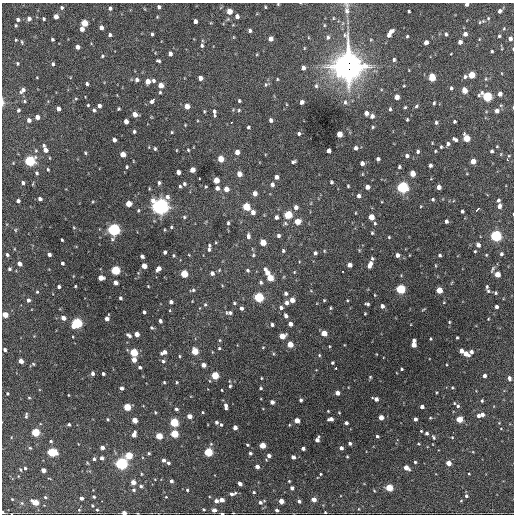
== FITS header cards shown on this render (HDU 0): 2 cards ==
NAXIS1  =                  512 / Axis length
NAXIS2  =                  512 / Axis length

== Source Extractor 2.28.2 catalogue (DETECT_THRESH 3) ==
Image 512 x 512 px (HDU 0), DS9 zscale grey, 1 PNG px = 1 image px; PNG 516 x 516 px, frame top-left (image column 1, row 512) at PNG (2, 3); no overlay
Background 1480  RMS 35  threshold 106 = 3 sigma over >= 5 px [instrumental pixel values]
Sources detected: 451; all 451 listed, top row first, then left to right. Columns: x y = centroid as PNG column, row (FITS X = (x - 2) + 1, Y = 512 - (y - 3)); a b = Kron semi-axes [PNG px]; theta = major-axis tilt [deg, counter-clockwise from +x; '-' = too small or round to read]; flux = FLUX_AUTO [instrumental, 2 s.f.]
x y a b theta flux
278 4 4 3 - 1.9e+03
466 4 3 3 - 7.1e+03
159 7 4 3 - 5.4e+03
265 7 3 2 - 2.2e+03
62 8 4 4 - 4.0e+03
110 8 4 4 - 5.9e+03
229 11 4 4 - 3.3e+04
347 11 12 8 -90 1.4e+04
409 11 3 3 - 2.8e+03
500 11 5 4 - 6.4e+03
56 16 4 4 - 1.7e+04
237 16 4 4 - 1.0e+04
157 17 4 3 - 2.0e+03
333 18 5 3 - 2.2e+03
488 18 5 5 - 2.8e+03
18 19 4 3 - 6.1e+03
29 19 4 4 - 8.8e+03
44 19 4 3 - 3.5e+03
195 21 4 4 - 9.4e+03
483 21 4 4 - 2.3e+03
480 22 5 3 - 2.2e+03
84 23 5 4 - 5.9e+04
16 25 4 3 - 2.6e+03
324 25 5 3 - 2.2e+03
101 27 4 4 - 1.1e+04
504 28 5 4 - 2.6e+03
82 29 4 4 - 1.4e+04
250 31 4 4 - 6.1e+03
390 31 6 4 33 1.1e+04
152 34 3 3 - 3.6e+03
446 34 4 3 - 4.2e+03
465 34 4 4 - 1.1e+04
110 35 4 3 - 4.4e+03
389 35 4 4 - 8.5e+03
407 36 4 3 - 2.6e+03
499 36 4 3 - 3.3e+03
328 37 6 5 - 5.9e+03
510 38 5 4 - 8.9e+03
52 39 3 3 - 3.7e+03
271 39 4 4 - 1.4e+04
16 40 4 3 - 2.2e+03
371 40 5 3 - 2.1e+03
22 42 5 3 - 2.7e+03
426 42 4 4 - 1.3e+04
460 42 4 4 - 1.1e+04
202 46 4 4 - 4.3e+03
77 47 4 4 - 1.2e+04
304 48 4 3 - 1.8e+03
513 49 3 2 - 1.7e+03
492 51 3 3 - 2.8e+03
170 54 4 4 - 8.8e+03
257 54 4 3 - 1.9e+03
102 56 4 3 - 2.7e+03
394 60 4 4 - 4.2e+03
158 61 4 3 - 3.9e+03
17 63 4 3 - 3.0e+03
53 64 4 3 - 4.7e+03
348 66 13 11 89 2.8e+06
303 68 4 4 - 9.1e+03
471 75 5 4 - 5.0e+04
432 77 5 4 - 6.5e+04
465 77 4 4 - 4.6e+03
200 78 4 4 - 1.2e+04
277 79 3 3 - 2.1e+03
486 79 5 3 - 2.1e+03
137 80 5 4 - 7.5e+03
148 81 4 4 - 2.1e+04
153 81 4 4 - 5.5e+03
87 84 3 3 - 4.4e+03
160 85 5 4 - 2.0e+04
266 85 6 5 - 4.2e+03
316 86 6 5 - 4.8e+03
451 88 4 3 - 4.0e+03
22 90 9 5 44 9.8e+03
464 90 5 4 - 2.9e+04
160 92 3 3 - 2.7e+03
500 94 4 4 - 1.2e+04
487 96 6 5 - 1.8e+05
397 97 4 4 - 2.0e+04
76 98 5 3 - 2.1e+03
153 100 7 3 46 8.6e+03
24 101 5 4 - 3.1e+03
239 101 4 3 - 3.2e+03
3 102 10 3 -87 6.2e+03
302 102 4 4 - 7.2e+03
345 102 8 5 90 6.3e+03
434 103 4 3 - 3.0e+03
88 105 3 3 - 2.3e+03
99 106 4 3 - 8.2e+03
187 106 4 4 - 2.4e+04
416 106 5 4 - 3.5e+03
405 107 4 3 - 2.6e+03
58 108 4 4 - 1.3e+04
119 109 3 3 - 2.7e+03
390 109 5 3 - 3.7e+03
18 110 4 4 - 3.7e+03
94 110 4 3 - 4.3e+03
239 110 4 4 - 2.5e+03
204 111 4 3 - 2.4e+03
214 111 7 5 -83 7.2e+03
497 111 4 4 - 1.1e+04
366 113 5 4 - 9.8e+03
135 114 4 4 - 1.9e+04
372 116 5 4 - 9.5e+03
37 117 4 4 - 1.7e+04
407 119 3 2 - 2.6e+03
29 120 4 4 - 1.0e+04
271 120 4 3 - 6.7e+03
126 122 4 4 - 1.7e+04
436 122 5 4 - 4.5e+03
454 122 3 3 - 3.8e+03
231 123 3 2 - 3.5e+03
185 125 3 2 - 1.7e+03
248 127 4 3 - 3.8e+03
373 127 4 4 - 2.7e+03
134 131 4 3 - 4.0e+03
172 132 3 3 - 2.3e+03
299 134 4 4 - 4.0e+03
339 134 5 4 - 3.2e+04
466 138 5 4 - 5.6e+04
455 139 5 3 - 6.1e+03
114 140 4 4 - 9.9e+03
448 144 5 4 - 6.0e+03
43 145 4 3 - 3.2e+03
497 146 3 3 - 1.9e+03
441 147 3 3 - 2.9e+03
356 148 4 4 - 6.2e+03
155 149 3 3 - 3.2e+03
45 150 5 4 - 1.4e+04
177 150 3 2 - 1.4e+03
188 150 3 3 - 2.2e+03
36 151 5 4 - 2.8e+03
329 151 4 4 - 1.2e+04
417 151 4 3 - 4.6e+03
435 151 3 3 - 2.1e+03
491 151 4 3 - 4.6e+03
237 152 4 4 - 1.9e+04
85 153 4 3 - 2.8e+03
123 154 4 4 - 2.9e+04
407 156 4 4 - 6.0e+03
50 158 4 2 - 1.7e+03
220 159 5 4 - 3.8e+04
378 159 4 3 - 5.6e+03
507 159 3 2 - 4.7e+03
30 161 5 5 - 2.9e+05
473 161 4 4 - 2.7e+04
293 162 5 3 - 4.7e+03
362 163 4 4 - 1.1e+04
430 165 4 3 - 6.0e+03
127 167 4 4 - 3.0e+03
399 167 4 3 - 3.8e+03
48 169 4 3 - 2.7e+03
192 170 4 4 - 2.2e+04
178 172 4 4 - 1.3e+04
36 173 4 3 - 4.4e+03
412 173 4 4 - 3.2e+04
239 174 4 4 - 2.0e+04
276 177 4 4 - 1.0e+04
216 180 4 4 - 4.2e+04
331 182 4 3 - 3.7e+03
23 183 4 3 - 5.1e+03
159 183 4 3 - 4.2e+03
184 184 4 4 - 4.1e+03
272 184 5 4 - 7.6e+03
180 186 4 3 - 3.1e+03
348 186 3 3 - 2.4e+03
206 187 4 3 - 2.1e+03
367 187 4 4 - 1.2e+04
403 187 5 5 - 4.2e+05
439 187 4 4 - 1.1e+04
217 188 4 4 - 1.0e+04
226 189 4 4 - 2.3e+04
255 193 4 4 - 1.4e+04
359 196 4 4 - 6.9e+03
40 199 4 4 - 8.5e+03
433 199 4 3 - 3.3e+03
498 200 5 4 - 4.8e+03
18 201 4 3 - 7.0e+03
128 204 4 4 - 3.7e+04
160 206 7 7 - 1.1e+06
499 206 5 4 - 9.7e+03
246 207 5 4 - 7.9e+04
296 207 5 5 - 1.1e+04
477 209 5 3 - 9.9e+03
138 210 4 3 - 2.5e+03
462 211 4 3 - 4.6e+03
253 212 4 4 - 1.2e+04
355 213 4 2 - 1.6e+03
288 215 5 5 - 1.1e+05
184 217 4 4 - 3.2e+03
276 217 4 3 - 7.6e+03
371 217 4 4 - 3.3e+04
446 221 4 3 - 7.0e+03
297 222 4 4 - 3.5e+04
228 223 5 3 - 3.6e+03
285 223 6 5 - 4.2e+03
375 223 5 4 - 3.0e+03
171 227 3 3 - 2.9e+03
74 228 4 3 - 2.0e+03
15 230 5 3 - 2.4e+03
114 230 5 5 - 5.6e+05
372 233 4 3 - 2.9e+03
248 236 7 4 -89 8.0e+03
278 236 5 4 - 5.5e+03
496 236 5 5 - 4.0e+05
389 237 4 3 - 2.1e+03
62 240 3 3 - 2.7e+03
263 242 5 4 - 4.3e+04
209 245 4 4 - 3.5e+03
478 245 4 4 - 9.7e+03
209 249 5 4 - 5.1e+03
283 251 4 4 - 4.1e+03
475 251 3 3 - 2.2e+03
165 252 4 3 - 5.8e+03
315 253 4 4 - 5.8e+03
49 254 4 3 - 8.1e+03
501 254 4 4 - 4.7e+03
7 255 4 4 - 4.4e+03
174 255 4 4 - 2.7e+03
189 255 4 3 - 1.7e+03
253 255 5 4 - 3.1e+03
397 255 4 4 - 1.1e+04
440 255 3 3 - 3.8e+03
486 255 4 3 - 2.1e+03
142 256 4 3 - 7.5e+03
372 258 5 4 - 3.7e+03
62 263 3 3 - 4.8e+03
20 264 4 4 - 1.1e+04
349 265 4 4 - 1.4e+04
370 265 7 4 65 1.7e+04
144 266 4 4 - 2.5e+04
9 269 4 4 - 4.5e+03
158 269 6 4 47 1.3e+04
492 269 12 4 62 5.9e+03
115 270 5 4 - 1.6e+05
247 270 5 4 - 3.6e+03
343 271 3 2 - 2.4e+03
294 272 4 4 - 2.0e+03
212 273 5 4 - 9.2e+03
267 273 9 5 -63 2.5e+04
184 274 5 4 - 7.8e+04
497 274 4 4 - 3.2e+04
101 278 5 4 - 2.5e+04
270 278 5 4 - 5.0e+04
261 282 5 4 - 4.7e+03
116 283 4 4 - 1.6e+04
75 286 3 2 - 2.3e+03
148 286 3 2 - 1.7e+03
59 287 3 3 - 4.9e+03
487 287 6 4 -83 3.7e+03
400 289 5 5 - 1.9e+05
193 290 7 4 13 4.4e+03
439 290 4 4 - 4.9e+04
311 291 4 3 - 1.7e+03
488 291 5 4 - 3.5e+03
37 292 4 3 - 2.9e+03
285 293 4 4 - 5.7e+03
495 293 4 4 - 3.9e+03
375 295 4 2 - 1.7e+03
259 297 5 5 - 2.0e+05
120 298 4 3 - 4.2e+03
28 300 4 4 - 6.8e+03
292 300 4 4 - 2.1e+04
324 300 4 3 - 2.2e+03
347 300 3 3 - 2.1e+03
171 302 4 4 - 7.3e+03
234 303 4 3 - 3.3e+03
286 303 5 4 - 8.0e+03
205 304 5 4 - 3.3e+03
367 304 5 3 - 4.6e+03
382 306 4 4 - 8.6e+03
281 307 5 5 - 6.6e+03
496 307 4 4 - 6.5e+03
241 308 4 3 - 6.4e+03
330 308 4 4 - 2.7e+03
144 312 4 3 - 5.6e+03
230 313 6 5 - 5.7e+03
365 314 3 2 - 2.1e+03
5 315 4 4 - 3.5e+04
286 316 5 4 - 7.3e+03
63 318 4 4 - 1.4e+04
107 318 5 4 - 1.2e+04
488 319 3 2 - 1.9e+03
160 321 4 3 - 6.4e+03
449 322 4 3 - 2.3e+03
77 323 5 5 - 3.0e+05
290 324 4 4 - 1.3e+04
272 325 4 3 - 4.6e+03
151 328 4 4 - 3.0e+03
324 333 4 4 - 3.4e+04
137 334 4 4 - 2.0e+04
129 335 5 3 - 6.6e+03
282 336 5 4 - 3.9e+04
457 338 3 2 - 2.6e+03
430 339 3 2 - 2.2e+03
219 340 5 3 - 2.3e+03
414 340 4 3 - 7.2e+03
290 344 4 4 - 3.6e+04
413 345 4 4 - 2.1e+04
263 347 4 2 - 1.6e+03
219 348 4 3 - 2.9e+03
5 350 4 3 - 5.4e+03
195 351 5 4 - 5.4e+04
461 351 4 4 - 1.6e+04
134 352 5 4 - 1.1e+05
164 352 6 4 24 1.4e+04
471 352 4 4 - 7.6e+03
466 354 6 4 -34 2.3e+04
319 355 4 4 - 2.5e+03
179 356 4 3 - 2.3e+03
134 360 4 4 - 1.8e+04
21 361 4 4 - 2.0e+04
163 361 5 5 - 4.3e+03
332 363 3 3 - 2.9e+03
33 364 4 3 - 2.7e+03
203 365 4 4 - 1.5e+04
140 367 3 3 - 4.8e+03
336 368 3 3 - 3.9e+03
402 369 3 2 - 2.6e+03
92 373 4 3 - 7.6e+03
103 374 3 3 - 4.5e+03
215 375 4 4 - 8.7e+04
484 376 4 3 - 8.7e+03
370 377 3 3 - 2.5e+03
261 378 4 2 - 1.8e+03
509 378 5 4 - 7.2e+03
164 382 3 3 - 2.5e+03
177 382 4 3 - 2.5e+03
230 386 4 3 - 2.9e+03
122 388 4 3 - 7.6e+03
261 388 4 3 - 2.9e+03
452 388 3 3 - 2.2e+03
222 390 3 2 - 1.9e+03
436 392 3 2 - 2.1e+03
7 393 3 3 - 2.8e+03
337 393 4 4 - 1.6e+04
68 395 3 2 - 1.5e+03
29 398 4 3 - 2.2e+03
376 399 5 4 - 1.2e+04
301 400 4 3 - 5.3e+03
482 401 3 3 - 3.0e+03
272 402 4 4 - 1.1e+04
226 406 6 3 -84 9.3e+03
458 406 6 5 - 5.2e+03
127 407 4 4 - 7.4e+04
422 407 4 4 - 9.9e+03
176 409 3 3 - 5.3e+03
328 411 3 2 - 1.7e+03
155 412 4 3 - 2.4e+03
203 412 4 2 - 2.0e+03
339 413 4 2 - 1.5e+03
482 414 4 4 - 1.0e+04
26 415 7 3 84 4.0e+03
189 416 4 4 - 2.0e+04
478 416 4 4 - 6.6e+03
381 417 4 4 - 1.9e+04
430 418 4 4 - 2.1e+03
108 419 4 4 - 2.7e+03
331 419 5 4 - 1.2e+04
415 419 4 3 - 7.9e+03
459 419 4 4 - 5.3e+04
134 420 4 4 - 3.1e+04
297 420 4 4 - 2.6e+04
174 422 5 4 - 1.4e+05
216 422 4 4 - 4.7e+03
346 423 3 3 - 6.1e+03
499 423 3 3 - 1.5e+03
69 424 3 3 - 3.4e+03
221 425 4 3 - 3.5e+03
235 427 4 4 - 1.4e+04
421 431 3 3 - 2.2e+03
35 432 4 4 - 1.2e+05
453 432 2 2 - 2.0e+03
426 433 3 3 - 5.5e+03
134 434 5 4 - 1.7e+04
174 434 5 4 - 8.8e+04
159 436 4 4 - 5.3e+04
377 436 3 3 - 4.0e+03
433 437 7 4 -62 4.2e+03
452 437 4 3 - 1.8e+03
317 440 5 4 - 1.4e+04
51 441 3 3 - 3.1e+03
350 443 4 3 - 5.7e+03
418 444 3 3 - 2.2e+03
247 445 3 3 - 2.8e+03
262 445 4 4 - 4.1e+04
102 447 4 4 - 1.4e+04
30 448 4 3 - 2.4e+03
303 448 4 3 - 8.1e+03
341 448 4 3 - 8.5e+03
52 452 6 4 -11 1.5e+05
208 452 5 4 - 1.5e+05
149 453 3 3 - 3.5e+03
250 453 3 3 - 4.3e+03
129 455 5 4 - 8.2e+04
269 456 4 3 - 9.4e+03
347 456 3 2 - 2.3e+03
293 457 4 4 - 1.1e+04
102 458 4 4 - 7.6e+03
94 459 4 3 - 4.6e+03
163 460 4 3 - 7.2e+03
415 462 3 3 - 3.7e+03
121 463 5 5 - 4.9e+05
168 463 4 3 - 4.5e+03
448 463 4 4 - 2.4e+04
257 467 4 4 - 1.1e+04
25 468 3 3 - 3.2e+03
406 468 5 4 - 1.9e+04
20 469 4 2 - 2.2e+03
43 470 4 4 - 1.6e+04
141 474 4 3 - 2.1e+03
320 474 3 2 - 2.1e+03
469 474 3 2 - 1.9e+03
171 481 4 4 - 5.6e+03
289 481 3 3 - 2.2e+03
133 482 4 4 - 2.1e+04
240 484 4 3 - 1.0e+04
141 486 4 4 - 4.4e+03
389 487 4 4 - 7.6e+04
292 488 4 4 - 8.6e+03
133 490 5 5 - 4.4e+03
187 490 3 3 - 3.2e+03
374 490 4 3 - 1.8e+03
254 492 4 3 - 2.9e+03
233 494 8 4 13 7.6e+03
466 496 5 4 - 4.5e+03
45 497 4 4 - 2.7e+03
94 497 3 3 - 3.6e+03
166 497 3 2 - 1.5e+03
81 498 3 3 - 7.8e+03
12 499 3 2 - 1.9e+03
314 499 4 4 - 2.0e+04
222 500 4 4 - 1.6e+04
216 501 4 4 - 1.0e+04
264 501 4 3 - 1.6e+03
281 501 4 4 - 2.4e+04
299 501 4 3 - 6.3e+03
461 501 5 3 - 1.9e+03
35 502 5 4 - 4.6e+04
260 502 5 4 - 5.9e+03
92 505 3 2 - 2.3e+03
203 509 3 3 - 2.9e+03
358 509 5 3 - 1.8e+03
79 510 4 4 - 2.1e+03
97 510 3 3 - 2.5e+03
214 510 4 4 - 1.2e+04
277 510 4 3 - 4.7e+03
3 512 3 2 - 3.4e+03
325 512 3 3 - 1.9e+03
124 513 4 3 - 1.7e+04
222 513 3 2 - 3.2e+03
At the frame edge (FLAGS 8, measured only in part): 8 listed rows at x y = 278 4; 466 4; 513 49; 3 102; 5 315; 3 512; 124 513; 222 513